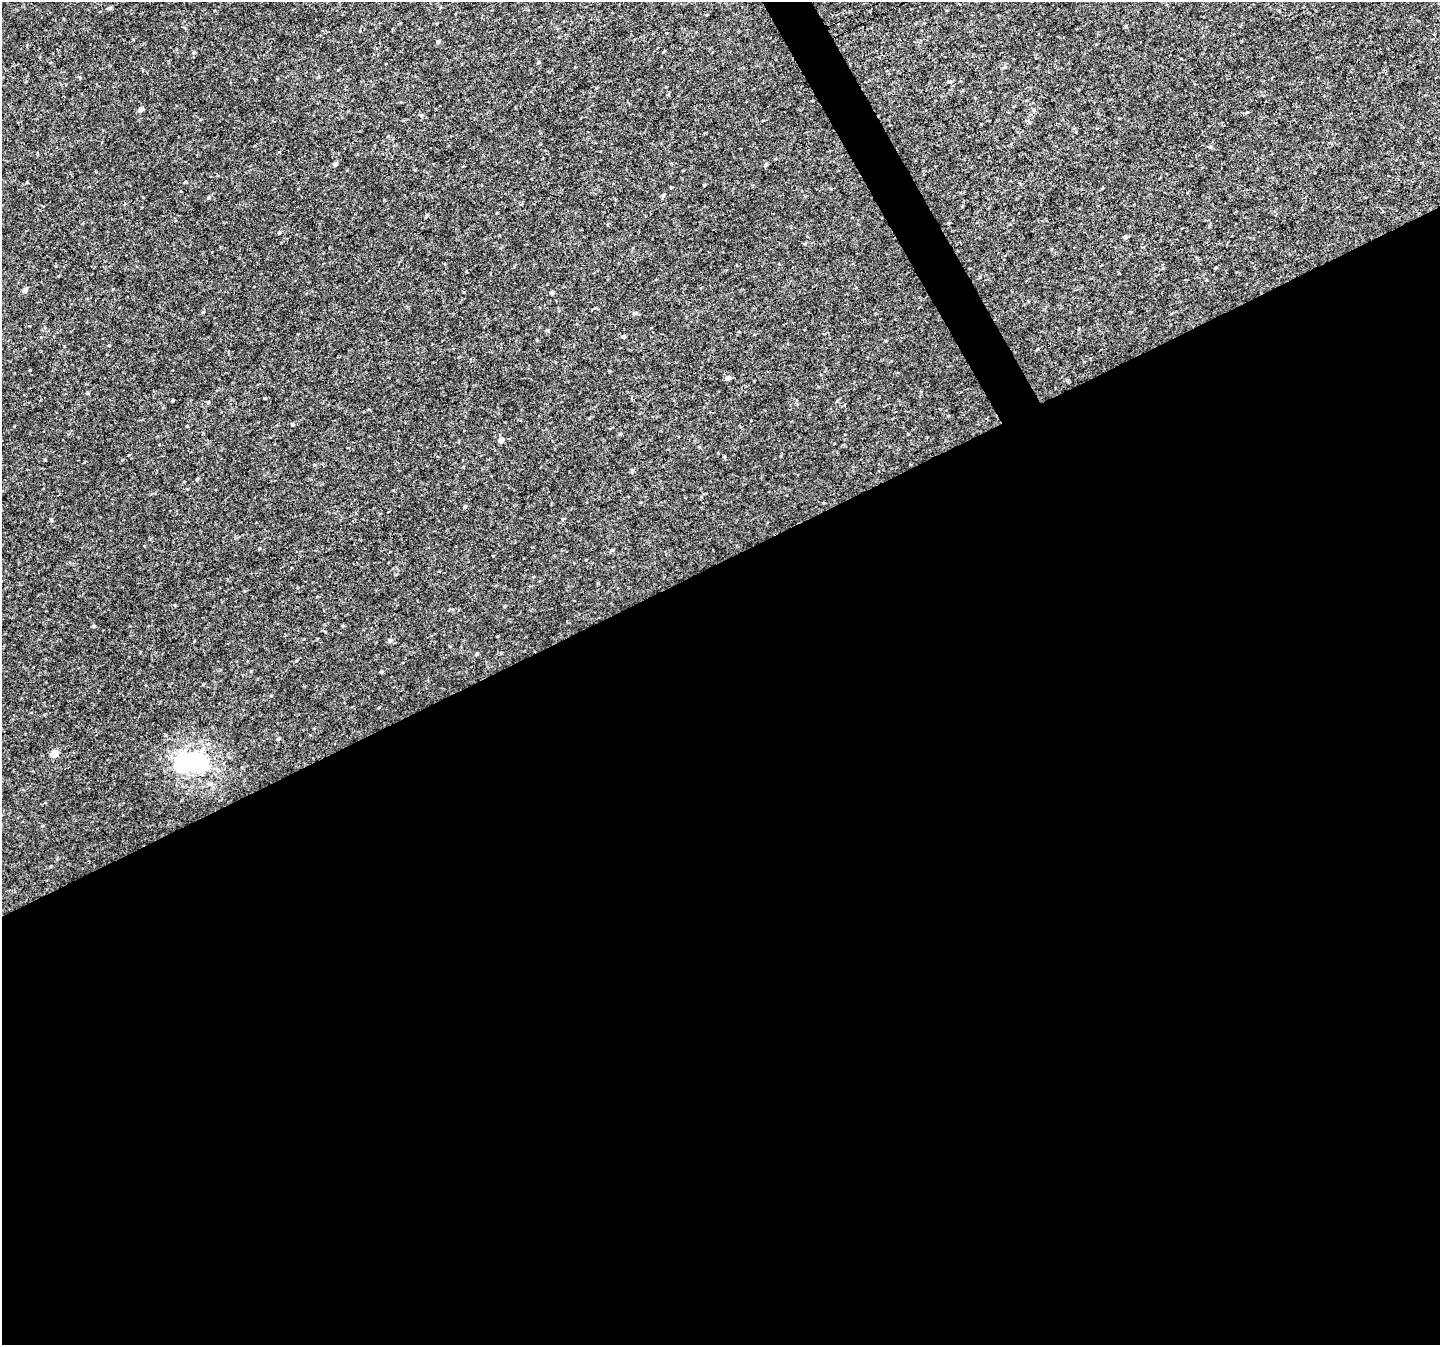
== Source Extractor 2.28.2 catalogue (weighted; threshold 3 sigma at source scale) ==
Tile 15 of 4 x 4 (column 3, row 4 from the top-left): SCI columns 2880-4317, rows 108-1450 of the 5761 x 5647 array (HDU 1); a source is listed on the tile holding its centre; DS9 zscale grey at full resolution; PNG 1442 x 1347 px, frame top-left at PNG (2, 2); no overlay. Shown black and unused: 59% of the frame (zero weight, under 3 of 4 exposures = <1% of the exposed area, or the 3 px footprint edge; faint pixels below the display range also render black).
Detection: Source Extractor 2.28.2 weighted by HDU 2 'WHT'; one run over the whole footprint, this tile lists its part. Background 0.00675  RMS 0.0037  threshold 0.0166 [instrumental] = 3 sigma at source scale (4.5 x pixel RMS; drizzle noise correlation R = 1.50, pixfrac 1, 0.0396/0.0396 arcsec/px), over >= 5 px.
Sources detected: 41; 1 cosmic-ray / hot-pixel residue — not listed; the other 40 listed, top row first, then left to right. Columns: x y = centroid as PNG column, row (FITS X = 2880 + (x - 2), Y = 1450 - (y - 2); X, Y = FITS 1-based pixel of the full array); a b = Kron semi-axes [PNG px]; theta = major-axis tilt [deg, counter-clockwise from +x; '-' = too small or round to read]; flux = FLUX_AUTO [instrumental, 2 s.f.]
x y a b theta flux
110 8 5 4 - 0.72
1126 26 5 4 - 0.42
438 42 5 4 - 0.75
194 52 5 3 - 0.4
538 62 5 4 - 0.42
1005 67 6 5 - 0.56
950 82 5 4 - 0.55
141 109 5 4 - 1.8
1247 113 5 3 - 0.68
1210 146 5 4 - 0.55
335 164 5 4 - 0.92
765 165 4 4 - 0.53
663 195 5 5 - 0.6
208 198 4 4 - 0.43
279 233 4 4 - 0.36
1125 237 5 4 - 0.78
25 290 5 4 - 1.5
552 293 5 4 - 0.58
203 312 5 3 - 0.34
634 313 7 4 8 0.55
623 337 5 4 - 0.68
1037 349 4 3 - 0.38
728 378 6 5 - 0.97
208 402 5 4 - 0.43
292 424 4 4 - 0.46
620 434 5 4 - 0.44
501 440 4 4 - 2.2
122 460 5 3 - 0.33
197 479 4 4 - 0.47
465 507 5 4 - 0.49
51 519 4 4 - 0.4
612 550 5 5 - 0.48
94 626 5 4 - 0.47
390 640 6 5 - 0.92
477 654 4 4 - 0.52
278 739 5 4 - 0.36
54 754 5 5 - 8.3
183 761 7 6 - 74
198 762 7 7 - 150
42 826 5 3 - 0.3
Unlisted compact peaks at least as high as the median listed source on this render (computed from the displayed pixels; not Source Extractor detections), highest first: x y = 547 330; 382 671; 203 684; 109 345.